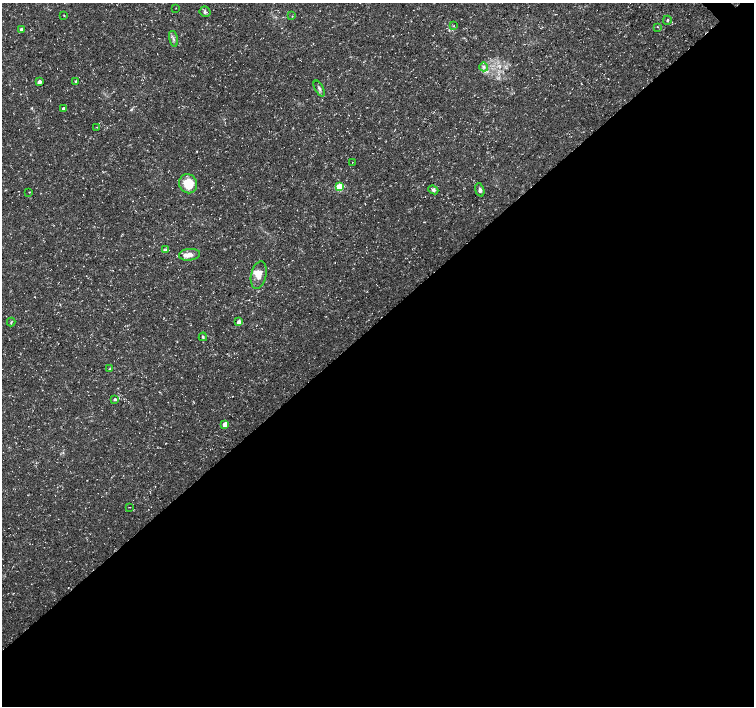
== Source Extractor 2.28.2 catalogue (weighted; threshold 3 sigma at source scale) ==
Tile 15 of 4 x 4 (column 3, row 4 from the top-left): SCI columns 3011-4514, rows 150-1557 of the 6024 x 5999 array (HDU 1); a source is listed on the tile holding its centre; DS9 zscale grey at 2 x 2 block average (1 PNG px = mean of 2 x 2 image px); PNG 756 x 708 px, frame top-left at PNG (2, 3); each listed source drawn as its Kron ellipse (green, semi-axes under 4 px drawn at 4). Shown black and unused: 55% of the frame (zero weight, under 3 of 5 exposures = <1% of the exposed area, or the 3 px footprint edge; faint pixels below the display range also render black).
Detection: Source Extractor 2.28.2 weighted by HDU 2 'WHT'; one run over the whole footprint, this tile lists its part. Background 0.0235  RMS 0.0023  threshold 0.0105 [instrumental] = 3 sigma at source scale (4.5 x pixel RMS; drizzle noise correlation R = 1.50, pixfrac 1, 0.0396/0.0396 arcsec/px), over >= 5 px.
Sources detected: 33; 2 inside a brighter listed object's ellipse — not listed separately; the other 31 listed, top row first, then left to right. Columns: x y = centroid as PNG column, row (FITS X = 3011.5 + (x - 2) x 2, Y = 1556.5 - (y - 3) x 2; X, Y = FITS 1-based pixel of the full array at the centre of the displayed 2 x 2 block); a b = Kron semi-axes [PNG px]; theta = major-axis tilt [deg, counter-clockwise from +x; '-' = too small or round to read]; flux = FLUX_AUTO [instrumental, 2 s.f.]
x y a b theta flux
176 8 2 2 - 0.14
205 12 5 5 - 1.2
64 15 3 2 - 0.3
292 16 2 2 - 0.23
667 20 4 2 - 0.51
454 25 3 2 - 0.23
657 27 3 2 - 0.28
22 29 3 2 - 2
173 39 8 2 -75 0.92
484 67 4 3 - 1
76 81 3 3 - 0.87
39 82 3 3 - 2.6
319 89 9 3 -61 1.2
63 108 2 2 - 1.2
97 127 2 2 - 0.33
352 162 2 2 - 0.15
188 184 10 9 - 11
339 187 3 3 - 18
433 190 5 4 - 1.3
480 190 7 4 -72 1.4
29 192 2 2 - 0.24
166 250 3 3 - 0.71
189 255 10 5 6 3.3
259 275 14 7 77 4.7
11 322 4 2 - 0.43
239 322 4 3 - 1.8
203 337 4 3 - 0.7
110 369 3 2 - 0.42
115 399 2 2 - 1.1
225 424 3 3 - 6
129 507 3 2 - 0.27
Diffuse or blended objects may show on this block-average render without a row.